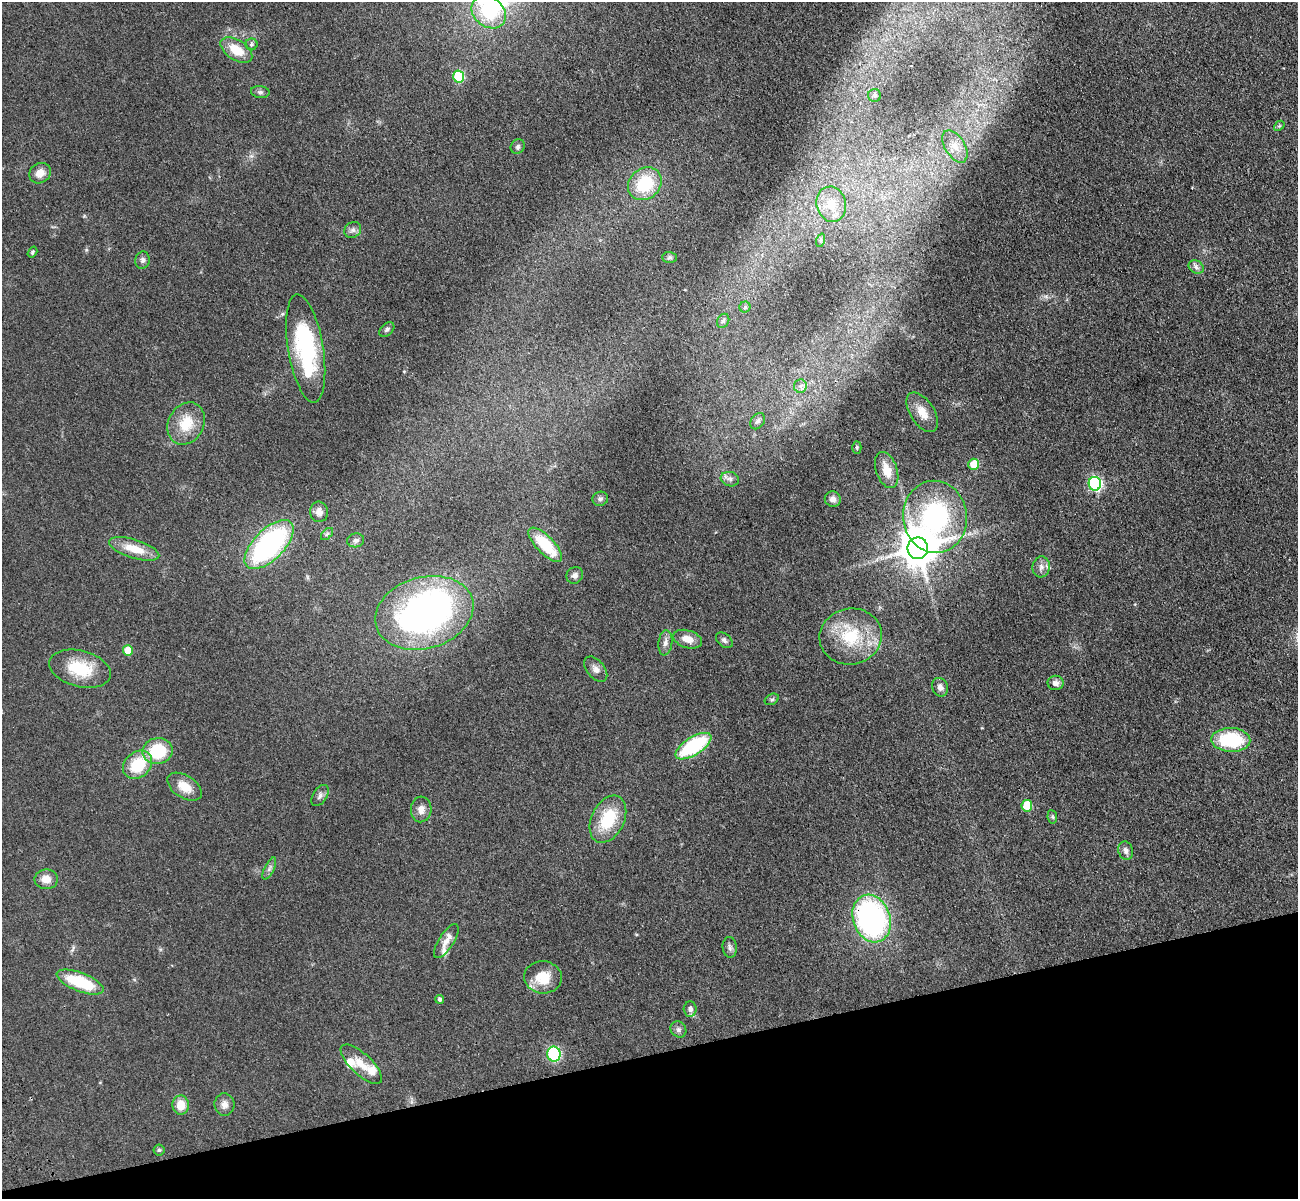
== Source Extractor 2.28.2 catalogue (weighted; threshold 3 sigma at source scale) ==
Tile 14 of 4 x 4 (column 2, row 4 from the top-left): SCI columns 1413-2708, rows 308-1504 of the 5417 x 5283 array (HDU 1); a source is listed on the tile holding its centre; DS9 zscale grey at full resolution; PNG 1300 x 1201 px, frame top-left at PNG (2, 2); each listed source drawn as its Kron ellipse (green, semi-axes under 4 px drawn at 4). Shown black and unused: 12% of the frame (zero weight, under 3 of 4 exposures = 6% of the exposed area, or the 3 px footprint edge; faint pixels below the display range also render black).
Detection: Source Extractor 2.28.2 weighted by HDU 2 'WHT'; one run over the whole footprint, this tile lists its part. Background 0.0437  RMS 0.0057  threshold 0.0256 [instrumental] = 3 sigma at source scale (4.5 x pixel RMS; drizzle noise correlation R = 1.50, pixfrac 1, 0.05/0.05 arcsec/px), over >= 5 px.
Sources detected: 85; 1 inside a brighter object's white glare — neither listed nor drawn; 4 inside a brighter listed object's ellipse — not listed separately; the other 80 listed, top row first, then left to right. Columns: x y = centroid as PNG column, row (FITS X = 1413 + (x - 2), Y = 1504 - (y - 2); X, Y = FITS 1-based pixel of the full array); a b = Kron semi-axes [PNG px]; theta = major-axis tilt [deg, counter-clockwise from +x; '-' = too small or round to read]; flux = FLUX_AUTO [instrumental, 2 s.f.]
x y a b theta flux
489 12 19 14 -39 25
251 44 6 6 - 1.1
236 50 18 10 -33 12
459 77 6 5 - 39
260 92 9 6 -9 1.5
875 95 6 6 - 1.2
1279 126 6 4 42 0.82
518 146 7 6 - 1.4
955 146 18 10 -58 6.1
40 173 11 9 35 4.8
645 184 18 15 41 25
831 204 18 14 -78 11
353 230 9 7 33 2.1
821 240 7 4 72 0.86
32 252 6 4 56 0.84
670 257 7 5 -2 1.1
142 260 9 7 77 1.7
1196 267 8 6 -30 1.8
745 307 5 5 - 1.1
723 321 7 5 61 1.2
387 329 8 6 41 1.4
306 348 55 17 -80 61
800 386 7 6 - 1.8
922 412 22 12 -56 7.1
758 421 9 6 56 1.9
186 424 22 17 61 15
857 447 6 4 -88 0.91
974 464 5 5 - 12
887 470 19 10 -71 9.1
730 479 9 7 -16 2.3
1095 484 7 6 - 97
600 499 8 7 - 1.5
833 499 8 7 - 2.8
319 512 10 9 - 3.5
935 517 36 32 -83 95
327 534 7 4 44 0.97
356 540 8 7 - 1.6
269 545 31 15 45 100
545 545 22 9 -46 23
918 548 10 10 - 1700
134 549 26 9 -17 12
1041 567 10 8 84 2.8
575 575 9 8 - 2.4
424 613 50 35 16 200
851 636 31 28 12 29
688 639 15 8 -17 5.7
724 640 9 6 -40 1.8
665 643 12 7 83 2.7
128 650 5 5 - 10
80 669 31 18 -15 21
596 669 15 9 -51 3.2
1056 683 8 7 - 2.4
940 687 9 8 - 2.8
772 699 7 5 29 1
1231 740 19 12 -2 35
693 746 20 9 32 47
158 751 15 13 11 24
138 765 16 12 43 21
185 787 19 11 -33 8.6
320 795 12 7 57 2.1
1027 806 6 5 - 19
421 809 13 10 86 4.1
1052 817 7 4 -81 0.88
608 819 25 16 64 23
1126 851 9 7 -74 2.3
269 868 12 5 63 1.8
46 879 11 9 -1 5.4
872 918 24 18 -71 130
446 941 19 7 58 4.6
730 947 10 7 -85 2
543 977 19 16 -6 13
80 982 25 9 -21 27
440 999 4 4 - 1.1
690 1009 7 6 - 2.4
678 1029 8 7 - 1.8
554 1054 7 6 - 39
361 1064 26 10 -43 8.3
181 1105 9 8 - 8
224 1105 11 10 - 3.3
159 1150 6 5 - 0.83
Overlapping masked pixels (flux is a lower limit): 1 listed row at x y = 872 918